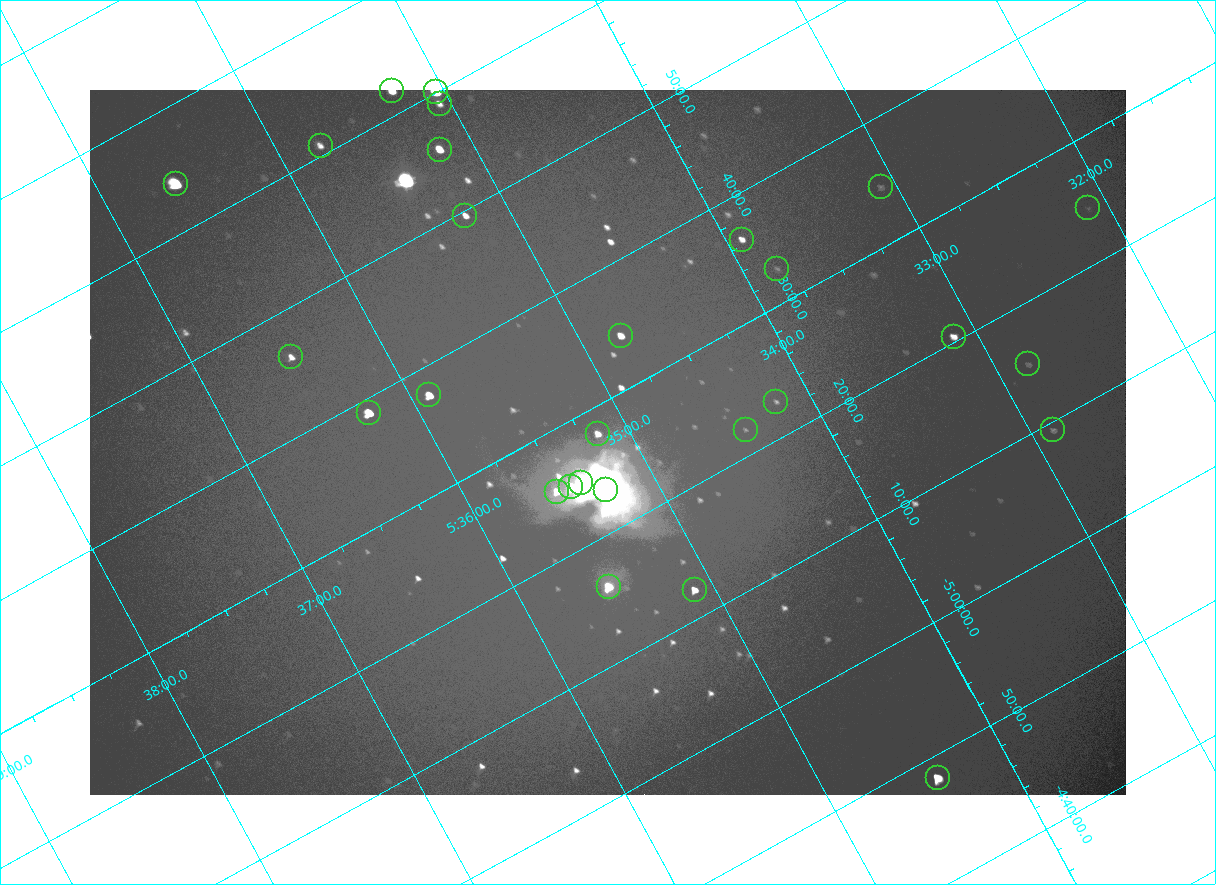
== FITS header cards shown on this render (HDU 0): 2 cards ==
NAXIS1  =                 2072
NAXIS2  =                 1410

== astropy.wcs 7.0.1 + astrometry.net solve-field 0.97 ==
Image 2072 x 1410 px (HDU 0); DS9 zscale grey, zoomed out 1/2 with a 90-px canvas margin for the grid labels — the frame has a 2x2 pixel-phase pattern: the four 2x2 pixel phases sit at different levels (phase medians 96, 103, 103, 171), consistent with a one-shot-colour (mosaic) sensor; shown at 1/2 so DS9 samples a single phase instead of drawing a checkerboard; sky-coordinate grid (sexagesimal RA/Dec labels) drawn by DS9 from the SOLVED WCS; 28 Tycho-2 reference stars matched to detected sources circled (green)
Header WCS: none
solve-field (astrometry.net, Tycho-2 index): SOLVED blind (the file carries no WCS)
Solved WCS: RA---TAN-SIP/DEC--TAN-SIP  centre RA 05:35:08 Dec -05:27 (83.78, -5.45 deg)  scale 2.55 arcsec/px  FOV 88.2' x 59.8'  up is -152 deg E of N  parity flipped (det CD > 0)
(file carries no celestial WCS; the grid is the blind solution)
Tycho-2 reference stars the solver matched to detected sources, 28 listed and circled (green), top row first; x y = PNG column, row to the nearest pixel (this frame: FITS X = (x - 90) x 2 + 1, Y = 1410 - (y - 90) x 2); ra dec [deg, ICRS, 3 dp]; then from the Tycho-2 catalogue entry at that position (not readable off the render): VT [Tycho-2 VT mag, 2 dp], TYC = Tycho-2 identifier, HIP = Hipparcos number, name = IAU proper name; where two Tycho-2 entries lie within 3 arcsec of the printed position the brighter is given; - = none
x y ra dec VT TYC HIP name
392 91 83.816 -6.033 7.12 4778-1358-1 - -
436 92 83.761 -6.002 4.70 4778-1403-1 26199 -
440 104 83.765 -5.984 8.95 4778-1377-1 - -
320 146 83.942 -6.013 8.95 4778-1351-1 - -
440 150 83.796 -5.927 7.42 4778-1370-1 - -
176 184 84.149 -6.065 5.71 4778-1379-1 26345 -
880 187 83.271 -5.577 10.70 4774-816-1 - -
1088 208 83.027 -5.407 10.64 4774-422-1 - -
465 216 83.808 -5.827 8.43 4778-1364-1 - -
742 240 83.480 -5.607 8.83 4774-850-1 - -
777 269 83.455 -5.546 10.93 4774-913-1 - -
620 336 83.696 -5.571 8.07 4774-809-1 - -
954 336 83.281 -5.341 8.59 4774-473-1 26021 -
291 357 84.122 -5.770 8.64 4778-1069-1 - -
1028 364 83.207 -5.255 10.70 4774-524-1 - -
429 395 83.975 -5.628 7.32 4778-1369-1 - -
776 402 83.546 -5.382 10.28 4774-846-1 - -
368 412 84.063 -5.648 6.51 4778-1378-1 26314 -
746 430 83.604 -5.368 10.89 4774-818-2 - -
1053 430 83.221 -5.156 10.21 4774-573-1 - -
598 434 83.791 -5.465 8.45 4774-849-1 - -
580 482 83.845 -5.416 5.03 4774-933-1 26235 -
571 487 83.860 -5.417 6.19 4774-934-1 - -
606 490 83.819 -5.390 5.06 4774-931-1 26221 -
556 492 83.881 -5.421 8.46 4774-935-1 - -
608 586 83.881 -5.267 6.87 4774-906-1 26258 -
694 590 83.776 -5.204 7.81 4774-915-1 - -
938 778 83.600 -4.804 6.81 4774-926-1 26137 -